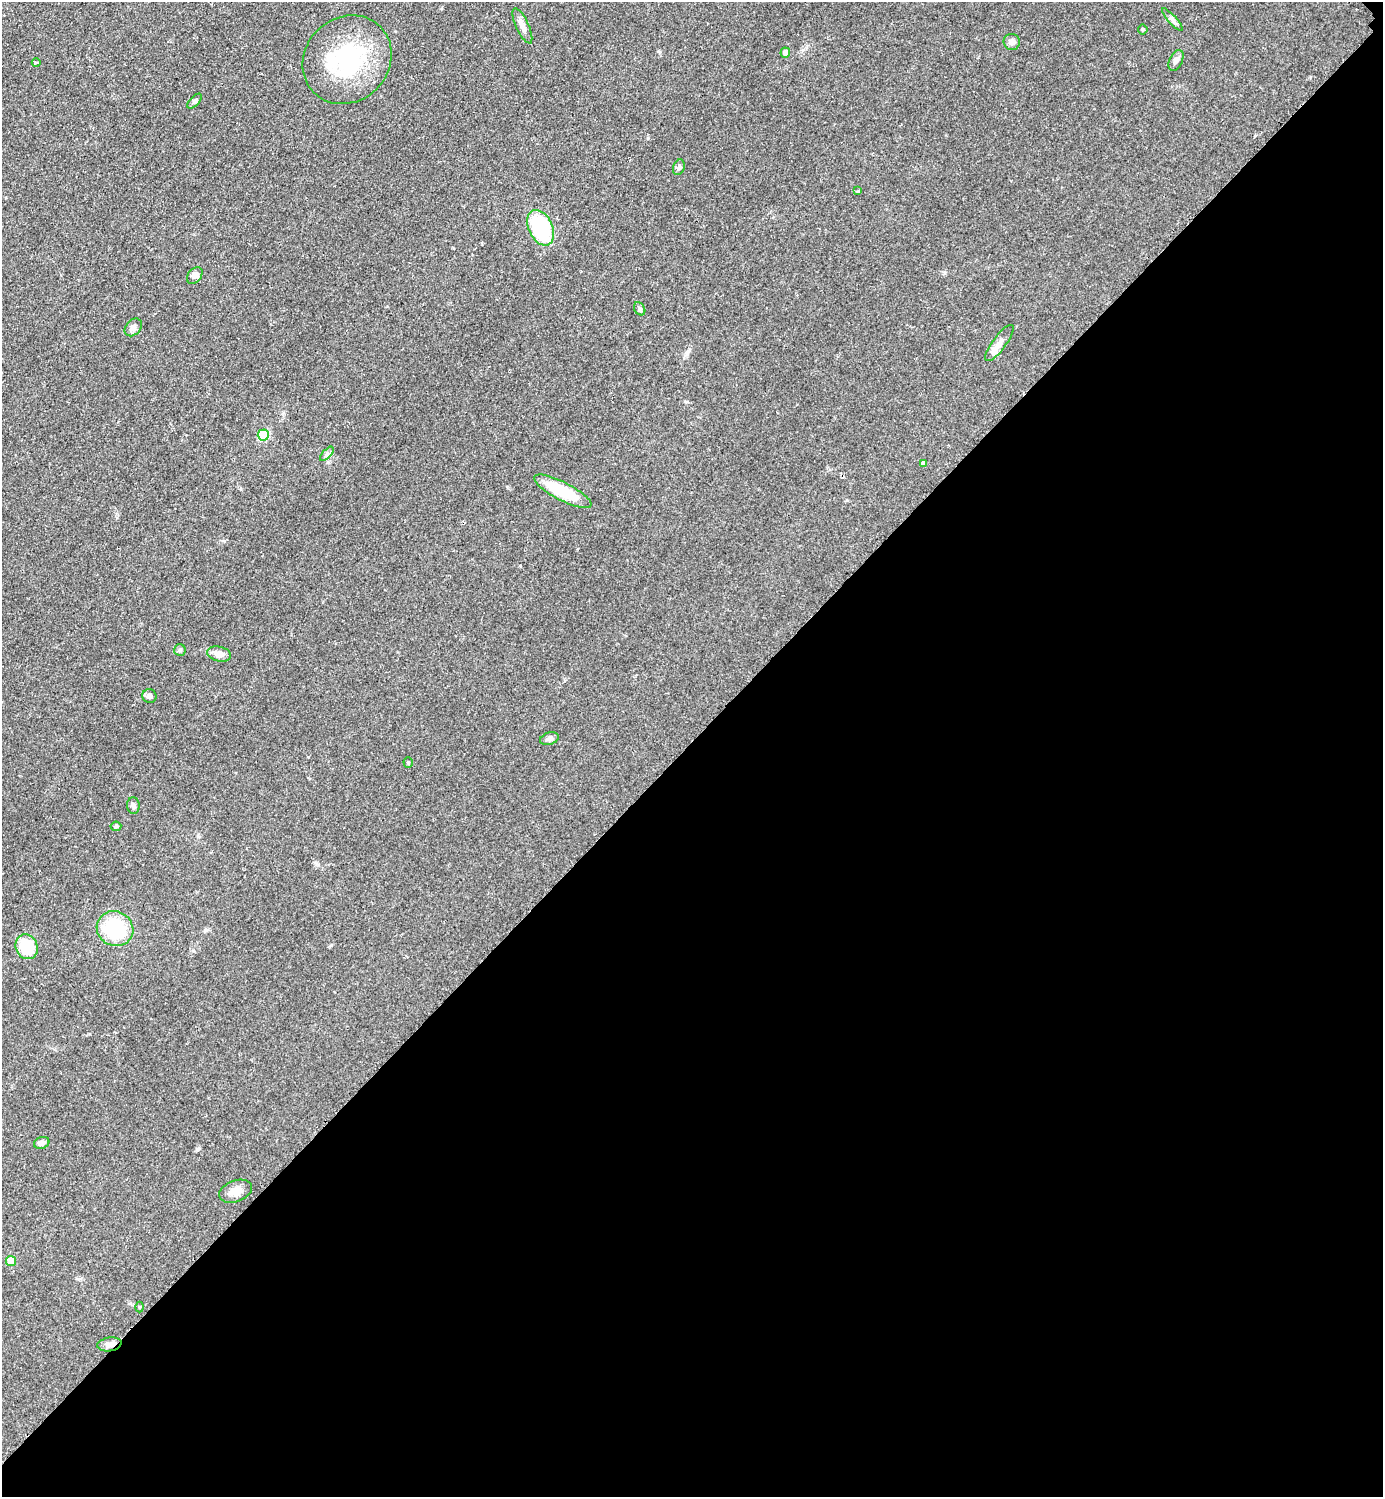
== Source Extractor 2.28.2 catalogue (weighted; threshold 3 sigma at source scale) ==
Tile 12 of 4 x 4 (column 4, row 3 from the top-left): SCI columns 4457-5837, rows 1504-2998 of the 6005 x 6005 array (HDU 1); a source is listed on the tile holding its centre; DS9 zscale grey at full resolution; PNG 1385 x 1499 px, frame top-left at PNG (2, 2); each listed source drawn as its Kron ellipse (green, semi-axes under 4 px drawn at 4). Shown black and unused: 50% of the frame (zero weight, under 2 of 3 exposures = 1% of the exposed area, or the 3 px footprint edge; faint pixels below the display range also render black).
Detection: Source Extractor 2.28.2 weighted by HDU 2 'WHT'; one run over the whole footprint, this tile lists its part. Background 0.0799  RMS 0.0075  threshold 0.0337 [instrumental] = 3 sigma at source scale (4.5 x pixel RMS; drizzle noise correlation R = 1.50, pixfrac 1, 0.05/0.05 arcsec/px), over >= 5 px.
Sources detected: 35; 1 cosmic-ray / hot-pixel residue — neither listed nor drawn; the other 34 listed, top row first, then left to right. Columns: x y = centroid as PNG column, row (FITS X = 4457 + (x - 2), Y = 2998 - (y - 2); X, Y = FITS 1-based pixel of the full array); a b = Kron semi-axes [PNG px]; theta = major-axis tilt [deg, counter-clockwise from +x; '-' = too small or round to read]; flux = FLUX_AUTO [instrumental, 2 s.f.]
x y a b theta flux
1172 20 14 4 -48 2.3
522 26 19 6 -65 4.4
1143 30 5 5 - 1
1012 42 8 8 - 3.3
785 53 5 5 - 3.1
347 60 47 42 45 74
1176 60 11 6 64 2.6
36 63 4 3 - 0.82
195 101 9 5 47 1.6
679 167 8 5 70 1.9
858 191 4 4 - 0.63
541 228 19 12 -65 59
195 275 9 6 51 2.3
640 309 7 5 -58 1.8
133 327 10 7 48 3
999 343 22 6 54 5.7
263 435 5 5 - 36
327 454 9 3 46 1.4
923 464 4 4 - 2
563 491 32 9 -27 31
180 650 6 6 - 1.4
219 654 12 7 -13 5.3
149 696 7 7 - 2.2
549 739 10 6 19 2.4
408 763 5 4 - 0.91
133 806 8 6 -85 2
116 826 5 5 - 0.96
115 929 19 17 -30 46
27 947 13 11 -64 27
42 1143 8 6 19 3.1
236 1191 17 10 20 7
11 1261 5 5 - 16
139 1307 5 3 - 0.72
109 1344 12 7 8 4
Overlapping masked pixels (flux is a lower limit): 1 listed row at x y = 109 1344
Unlisted compact peaks at least as high as the median listed source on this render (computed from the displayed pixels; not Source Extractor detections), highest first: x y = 648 138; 198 1149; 318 865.